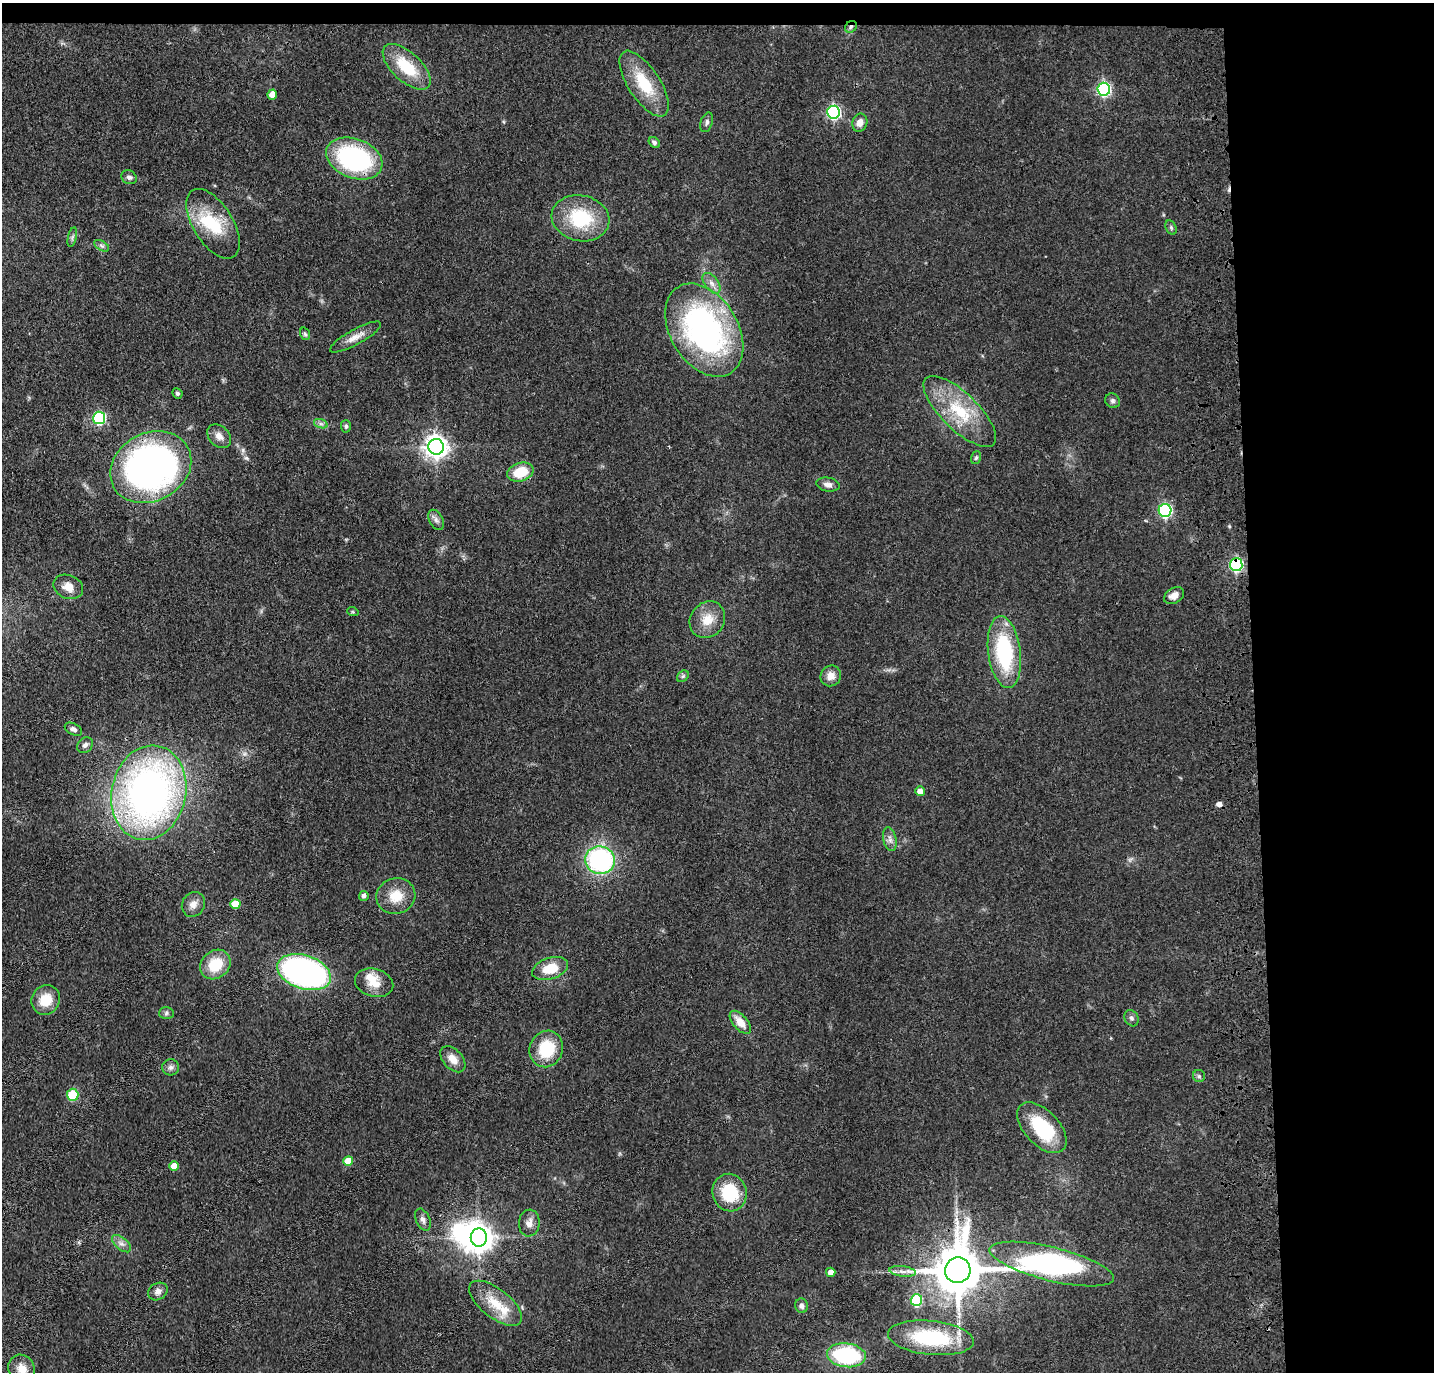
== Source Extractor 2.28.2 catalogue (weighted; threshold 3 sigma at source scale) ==
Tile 3 of 3 x 3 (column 3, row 1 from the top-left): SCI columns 2978-4409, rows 2854-4223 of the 4525 x 4336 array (HDU 1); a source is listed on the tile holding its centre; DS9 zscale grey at full resolution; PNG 1436 x 1374 px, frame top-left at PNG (2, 3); each listed source drawn as its Kron ellipse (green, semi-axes under 4 px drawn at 4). Shown black and unused: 14% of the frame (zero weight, under 3 of 4 exposures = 6% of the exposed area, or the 3 px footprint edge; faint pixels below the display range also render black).
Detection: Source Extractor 2.28.2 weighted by HDU 2 'WHT'; one run over the whole footprint, this tile lists its part. Background 0.0633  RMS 0.006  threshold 0.0272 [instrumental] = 3 sigma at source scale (4.5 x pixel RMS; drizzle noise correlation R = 1.50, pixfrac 1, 0.05/0.05 arcsec/px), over >= 5 px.
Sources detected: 89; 2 inside a brighter object's white glare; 2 cosmic-ray / hot-pixel residue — neither listed nor drawn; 1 inside a brighter listed object's ellipse — not listed separately; the other 84 listed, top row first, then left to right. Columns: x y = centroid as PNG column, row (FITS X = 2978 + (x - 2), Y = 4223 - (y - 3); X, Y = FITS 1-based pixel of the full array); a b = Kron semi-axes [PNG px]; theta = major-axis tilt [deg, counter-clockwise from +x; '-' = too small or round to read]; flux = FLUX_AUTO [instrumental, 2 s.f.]
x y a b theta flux
851 27 6 5 - 1.5
407 67 29 14 -43 24
644 84 38 16 -57 26
1104 89 6 6 - 110
272 95 5 4 - 5.8
833 112 6 6 - 100
707 122 10 6 71 1.9
860 123 9 7 71 4.4
654 143 6 5 - 1.4
354 158 29 19 -21 88
129 177 8 6 -31 2.1
581 218 29 23 -12 37
213 224 39 20 -58 29
1171 227 8 5 -64 1.2
72 237 10 4 77 1.4
102 246 8 4 -31 1.6
712 283 12 6 -53 3.3
704 330 50 34 -58 170
305 334 6 5 - 1.2
355 337 29 7 29 6.5
177 393 5 5 - 1.1
1113 401 8 7 - 1.7
960 411 47 18 -44 33
99 418 6 6 - 71
321 424 7 4 -18 1.4
346 426 6 5 - 1.2
219 436 13 10 -44 4.7
436 447 8 7 - 470
976 458 6 5 - 1.1
151 467 42 34 28 250
520 472 13 9 18 17
828 485 12 7 -9 3.1
1165 510 6 6 - 99
436 520 11 7 -60 2.4
1236 565 6 6 - 95
68 587 15 11 -23 6.7
1174 596 11 7 31 4.4
353 612 6 3 -18 0.68
707 620 19 17 50 11
1004 652 36 16 -83 56
683 676 6 5 - 1.2
831 676 10 10 - 5.2
73 729 9 5 -28 2.4
85 745 9 7 41 2.1
920 791 5 4 - 4.4
149 793 48 37 78 300
890 839 12 6 -78 2.9
600 860 15 14 - 92
364 896 5 5 - 2.1
396 896 19 18 - 13
193 904 13 11 59 4.6
235 904 5 5 - 14
215 965 16 13 39 18
550 969 18 10 18 15
304 972 28 16 -18 200
374 983 19 14 -16 9.3
46 1000 15 14 - 13
166 1013 7 6 - 1.4
1131 1018 8 6 -62 1.8
740 1022 14 7 -49 8.3
546 1049 18 16 65 26
453 1059 15 9 -48 6.9
171 1067 8 8 - 2.3
1199 1076 6 6 - 1.2
73 1095 6 5 - 29
1042 1128 31 17 -47 37
348 1161 5 5 - 9.8
174 1166 5 5 - 7.1
730 1193 19 17 -72 29
423 1220 12 7 -66 2.8
529 1223 13 10 83 4.3
479 1237 9 8 - 790
121 1244 11 6 -40 2.7
1052 1264 64 16 -14 220
958 1270 13 12 - 3000
903 1271 13 5 -8 3.1
831 1272 5 4 - 3.7
158 1291 10 8 34 3.1
916 1300 6 6 - 45
495 1303 31 14 -38 18
802 1306 7 6 - 2.3
931 1338 43 17 -6 54
846 1355 19 12 -6 62
22 1369 14 13 - 7.3
Overlapping masked pixels (flux is a lower limit): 5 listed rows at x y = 851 27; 1236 565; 149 793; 1052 1264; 958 1270
Isophote crosses this tile's border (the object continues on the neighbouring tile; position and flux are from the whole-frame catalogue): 1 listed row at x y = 22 1369